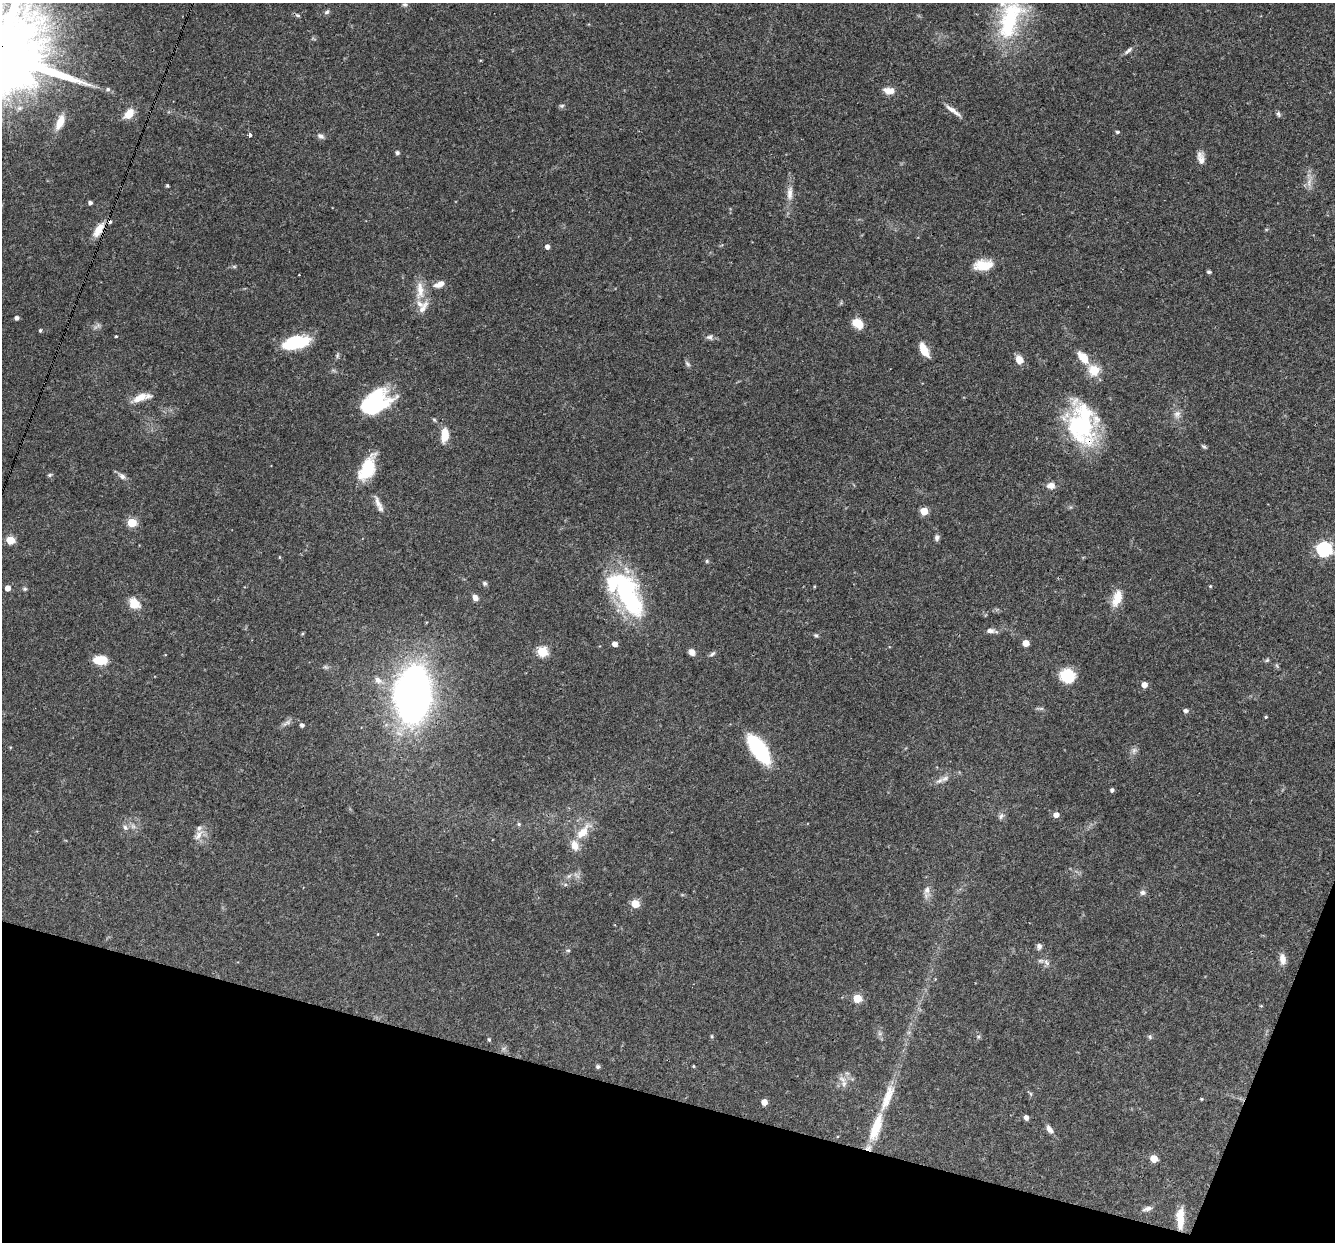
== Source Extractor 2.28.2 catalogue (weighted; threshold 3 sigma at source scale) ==
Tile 15 of 4 x 4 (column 3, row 4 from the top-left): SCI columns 2665-3997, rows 257-1496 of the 5329 x 5346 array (HDU 1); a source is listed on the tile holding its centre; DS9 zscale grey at full resolution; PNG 1337 x 1244 px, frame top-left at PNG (2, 3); no overlay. Shown black and unused: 13% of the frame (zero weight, under 3 of 4 exposures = <1% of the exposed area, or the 3 px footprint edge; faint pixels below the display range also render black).
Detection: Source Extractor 2.28.2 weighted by HDU 2 'WHT'; one run over the whole footprint, this tile lists its part. Background 0.0579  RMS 0.0033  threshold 0.0147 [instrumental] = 3 sigma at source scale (4.5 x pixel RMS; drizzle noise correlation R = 1.50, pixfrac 1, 0.05/0.05 arcsec/px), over >= 5 px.
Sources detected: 136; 2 too faint to see at this stretch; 3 inside a brighter object's white glare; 1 cosmic-ray / hot-pixel residue — not listed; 7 inside a brighter listed object's ellipse — not listed separately; the other 123 listed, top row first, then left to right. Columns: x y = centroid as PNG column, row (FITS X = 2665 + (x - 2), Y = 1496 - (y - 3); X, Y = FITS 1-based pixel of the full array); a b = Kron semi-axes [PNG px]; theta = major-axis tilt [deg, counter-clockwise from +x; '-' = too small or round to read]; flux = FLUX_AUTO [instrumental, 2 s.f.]
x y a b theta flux
405 4 6 5 - 0.69
327 12 7 6 - 0.72
298 15 5 4 - 0.56
1010 20 54 25 73 31
1128 50 14 5 41 1.1
108 89 6 5 - 0.72
888 91 13 8 -9 2.9
562 106 7 5 21 0.63
953 111 24 5 -37 2.3
129 114 14 9 45 4.1
1278 114 7 5 -78 0.64
60 122 19 8 66 4.4
1117 132 5 4 - 0.54
250 134 4 3 - 1.3
321 136 10 6 -29 1
397 153 5 5 - 0.7
1201 158 15 8 -79 2.3
167 185 4 4 - 0.38
790 193 21 8 87 3.2
90 203 4 4 - 0.97
99 230 19 8 58 4.7
547 247 5 4 - 1.5
983 265 23 12 6 6.5
1209 272 4 4 - 0.64
299 275 2 2 - 0.21
439 284 14 7 22 2.5
420 290 28 11 -88 5.3
17 318 4 4 - 1.2
857 323 13 10 -38 4.4
40 330 4 4 - 0.5
116 336 3 2 - 0.31
710 337 9 7 11 1.1
296 342 27 12 14 16
924 350 15 7 -63 5.6
337 355 8 4 81 0.59
1083 357 16 8 -49 5
1019 360 9 7 -59 3.4
687 364 9 5 -45 0.72
1094 370 14 13 - 5.9
139 398 23 9 27 4.4
376 399 26 24 21 25
1177 414 11 9 66 1.8
1082 424 45 30 -80 43
445 435 14 7 82 5.5
1204 447 7 4 -39 0.55
368 467 27 16 68 11
50 475 6 5 - 0.52
122 476 11 7 -38 1.4
1051 485 10 8 3 2.2
378 503 18 7 -67 2.3
924 511 5 5 - 9.3
132 523 5 5 - 16
937 538 7 5 86 0.98
10 540 5 5 - 12
1324 549 7 6 - 72
279 557 5 3 - 0.28
707 561 6 5 - 0.48
485 583 6 5 - 0.68
1210 586 4 4 - 0.33
8 588 5 5 - 2.3
25 589 6 5 - 0.51
626 592 56 27 -62 39
475 598 7 6 - 1.8
1117 598 24 12 72 5.1
134 603 16 12 -43 4.4
990 631 10 6 3 1.5
816 635 6 5 - 0.52
1026 643 5 4 - 4.3
615 644 4 4 - 2.2
542 652 5 5 - 23
692 652 8 6 -49 1.7
712 654 9 5 40 0.78
100 660 13 8 -2 8.2
1267 660 6 5 - 0.48
1277 666 6 4 -71 0.48
325 667 8 5 -20 0.69
1068 676 13 12 - 12
378 680 11 8 -37 2
1144 685 5 5 - 3
413 694 27 16 84 400
1040 708 13 3 -7 0.71
1186 711 5 5 - 1.1
1266 717 4 3 - 0.36
287 723 15 5 33 1.4
302 725 4 4 - 1.1
758 749 22 9 -55 47
1134 750 9 7 74 1.2
945 778 13 7 27 1.6
1112 790 4 4 - 0.87
1056 815 5 5 - 2.3
1001 816 9 6 54 1.1
519 824 5 5 - 0.51
125 827 6 6 - 0.88
583 832 26 10 49 6.1
199 835 18 8 55 2.6
569 876 7 6 - 0.86
927 890 13 8 75 2
1142 892 7 7 - 1
635 904 5 5 - 9.9
378 934 4 2 - 0.21
1039 946 7 6 - 1.2
568 950 5 5 - 0.47
1283 959 12 7 -85 2.8
1046 962 11 6 -61 1.2
857 998 5 5 - 11
1261 1006 4 4 - 0.3
880 1033 7 4 19 0.6
712 1036 6 4 -89 0.4
978 1036 6 4 -18 0.45
1150 1037 7 5 85 0.59
489 1039 6 4 -73 0.48
693 1066 4 3 - 0.35
598 1067 5 4 - 0.81
842 1079 13 7 -34 1.9
1031 1094 7 4 -71 0.47
1201 1099 4 3 - 0.35
764 1102 5 5 - 2.9
1026 1117 5 5 - 1.6
876 1127 36 11 70 11
1049 1129 11 6 -52 1.7
1154 1159 5 5 - 7.5
1147 1209 12 5 14 1.4
1180 1218 25 8 89 5.7
Overlapping masked pixels (flux is a lower limit): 3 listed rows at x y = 99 230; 1082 424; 1180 1218
Isophote crosses this tile's border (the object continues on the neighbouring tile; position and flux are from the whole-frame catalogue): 1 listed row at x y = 1010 20